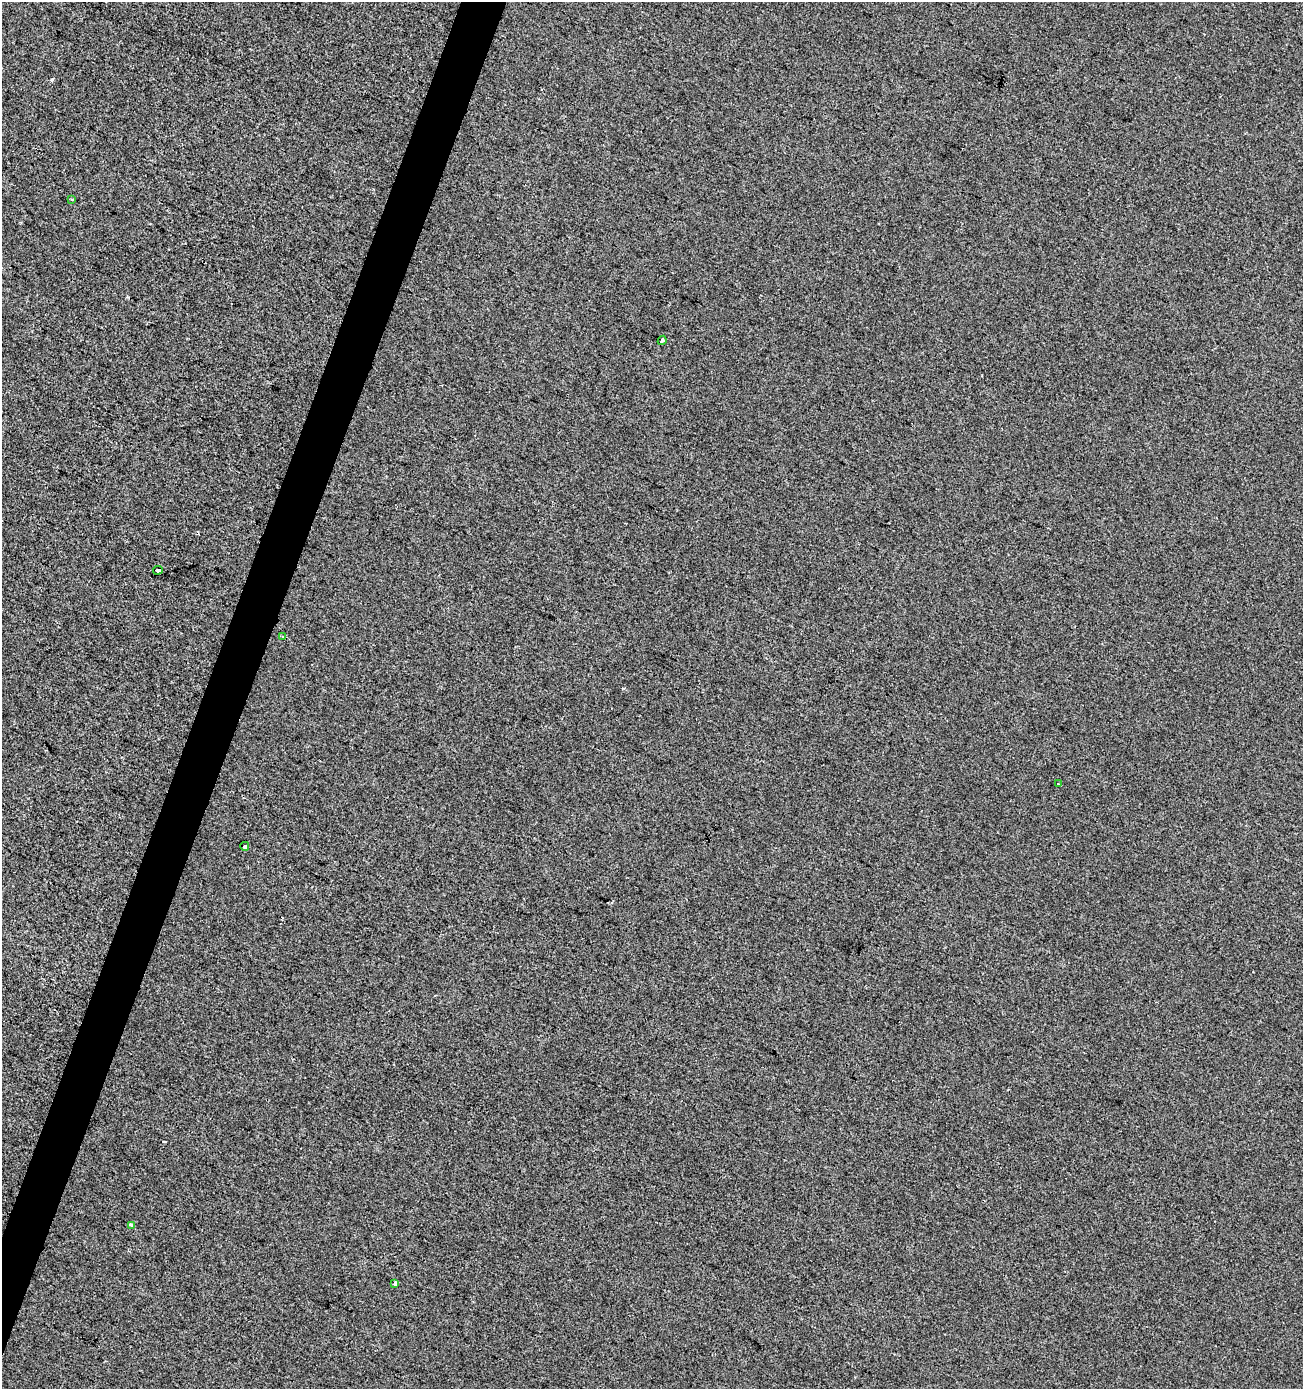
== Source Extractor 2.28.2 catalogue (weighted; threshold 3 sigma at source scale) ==
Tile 7 of 4 x 4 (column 3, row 2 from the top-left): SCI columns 2879-4179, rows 2776-4162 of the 5692 x 5559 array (HDU 1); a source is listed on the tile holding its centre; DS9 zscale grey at full resolution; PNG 1305 x 1391 px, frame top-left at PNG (2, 2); each listed source drawn as its Kron ellipse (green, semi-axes under 4 px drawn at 4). Shown black and unused: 3% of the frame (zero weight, under 2 of 3 exposures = <1% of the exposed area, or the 3 px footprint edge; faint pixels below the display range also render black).
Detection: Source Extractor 2.28.2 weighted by HDU 2 'WHT'; one run over the whole footprint, this tile lists its part. Background 1.46e-04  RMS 0.0056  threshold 0.0254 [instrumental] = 3 sigma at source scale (4.5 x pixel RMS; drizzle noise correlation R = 1.50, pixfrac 1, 0.0396/0.0396 arcsec/px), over >= 5 px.
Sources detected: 10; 2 cosmic-ray / hot-pixel residue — neither listed nor drawn; the other 8 listed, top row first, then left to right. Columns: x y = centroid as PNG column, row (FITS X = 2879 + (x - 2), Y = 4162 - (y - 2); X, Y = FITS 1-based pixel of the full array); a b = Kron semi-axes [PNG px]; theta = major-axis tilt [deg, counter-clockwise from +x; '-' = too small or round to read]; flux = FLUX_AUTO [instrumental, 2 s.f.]
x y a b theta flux
72 199 3 2 - 0.81
662 340 5 3 - 9.1
158 570 5 3 - 9
283 636 3 3 - 1.2
1058 784 3 3 - 0.57
245 846 4 4 - 5.2
131 1225 3 3 - 2.3
395 1283 3 3 - 1.2